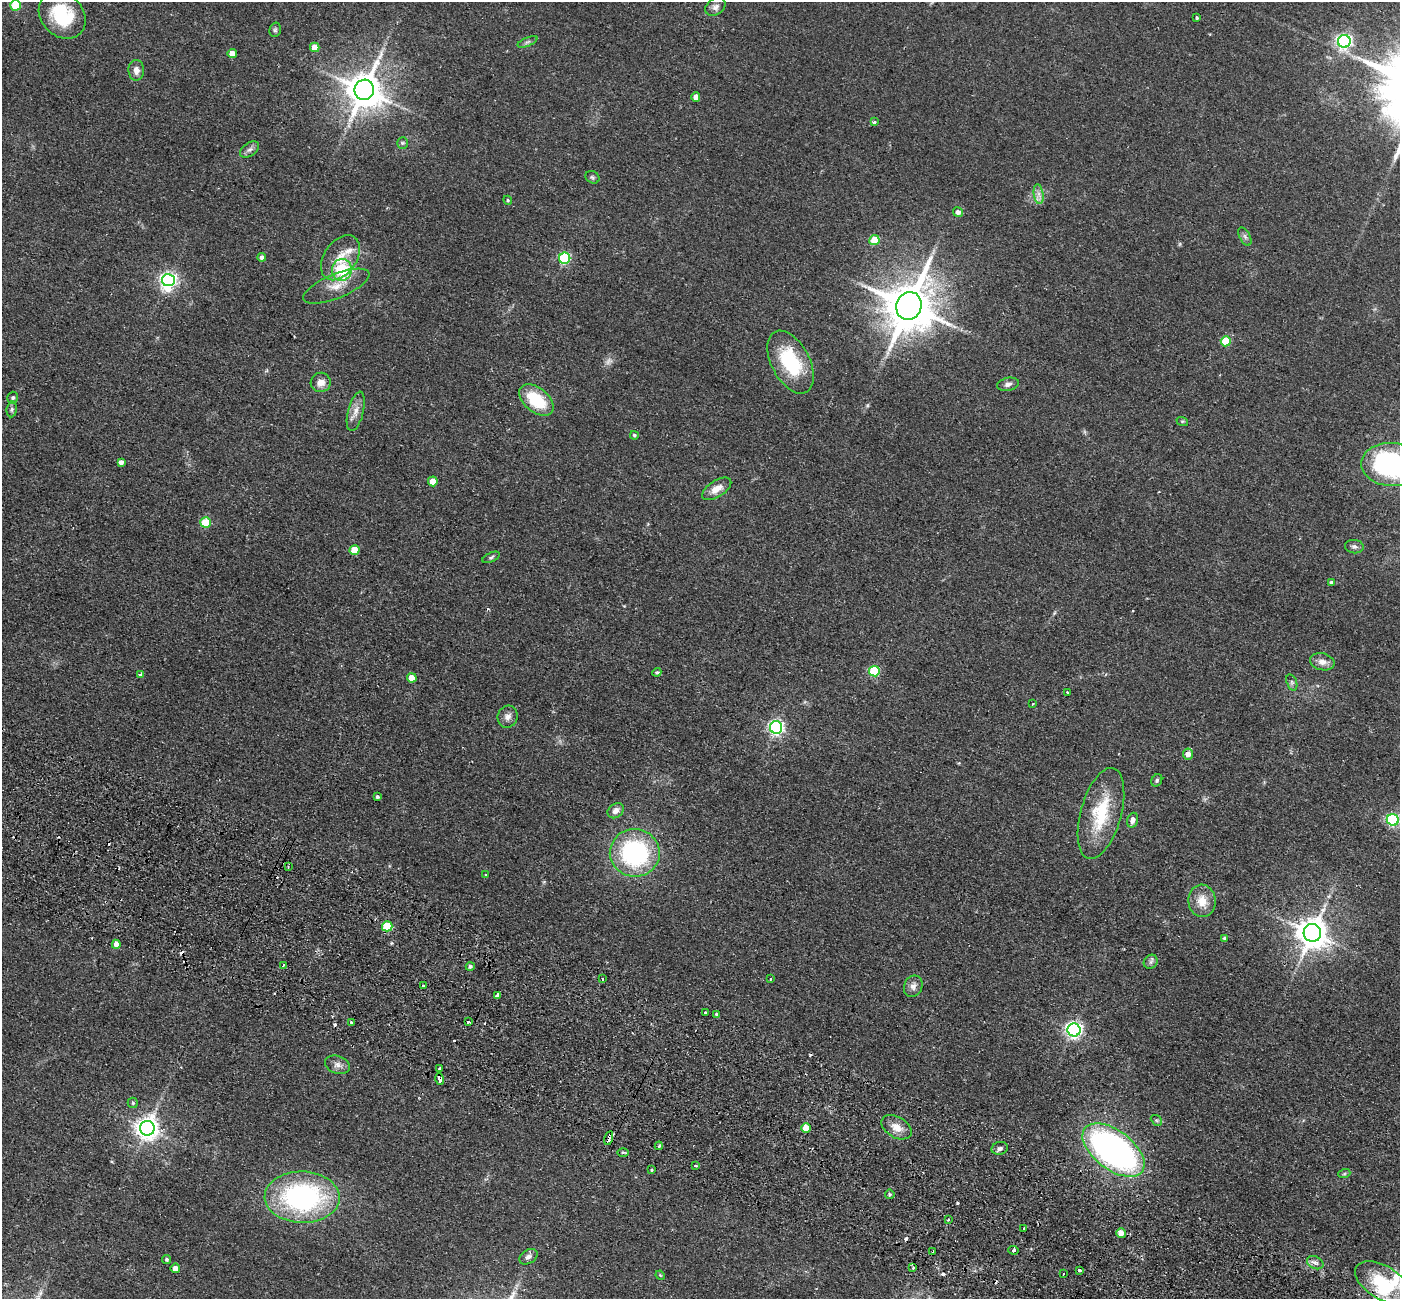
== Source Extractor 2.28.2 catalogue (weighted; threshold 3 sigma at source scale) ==
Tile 6 of 4 x 4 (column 2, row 2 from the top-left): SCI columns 1425-2822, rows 2922-4218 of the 5645 x 5710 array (HDU 1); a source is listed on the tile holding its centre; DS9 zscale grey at full resolution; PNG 1402 x 1301 px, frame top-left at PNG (2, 2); each listed source drawn as its Kron ellipse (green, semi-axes under 4 px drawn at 4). Shown black and unused: <1% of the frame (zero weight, under 2 of 3 exposures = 3% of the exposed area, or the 3 px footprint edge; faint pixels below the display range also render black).
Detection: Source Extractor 2.28.2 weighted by HDU 2 'WHT'; one run over the whole footprint, this tile lists its part. Background 0.0602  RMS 0.0078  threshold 0.0353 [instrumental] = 3 sigma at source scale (4.5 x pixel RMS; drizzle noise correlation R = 1.50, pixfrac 1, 0.05/0.05 arcsec/px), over >= 5 px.
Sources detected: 138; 1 too faint to see at this stretch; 3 inside a brighter object's white glare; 15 cosmic-ray / hot-pixel residue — neither listed nor drawn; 2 inside a brighter listed object's ellipse — not listed separately; the other 117 listed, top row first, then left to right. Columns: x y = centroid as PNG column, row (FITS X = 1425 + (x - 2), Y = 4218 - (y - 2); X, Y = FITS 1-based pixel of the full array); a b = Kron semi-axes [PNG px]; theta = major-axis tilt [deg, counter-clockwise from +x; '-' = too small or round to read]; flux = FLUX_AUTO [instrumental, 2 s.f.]
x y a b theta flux
16 5 5 5 - 38
715 7 11 8 35 3.4
62 15 26 21 -45 41
1197 18 3 3 - 1.3
275 30 7 5 75 1.5
1344 41 6 6 - 220
528 42 11 4 22 1.8
315 47 5 4 - 11
232 53 4 4 - 9
136 70 10 8 -89 4.9
364 90 10 9 - 2000
696 97 4 4 - 5.6
874 122 3 3 - 2.4
403 143 5 5 - 1.2
250 149 10 6 35 2.9
592 177 7 6 - 1.6
1039 194 10 5 -82 3.5
508 200 4 4 - 0.89
958 212 5 4 - 3.2
1245 237 10 5 -63 2.1
874 240 5 5 - 27
262 257 4 4 - 2.9
340 258 25 16 55 16
565 258 5 5 - 80
342 270 11 10 - 36
168 280 6 6 - 260
336 286 35 12 22 14
909 306 14 12 67 3900
1226 341 5 5 - 29
791 362 34 19 -62 52
321 382 10 9 - 6.3
1008 384 11 6 13 3
13 398 6 5 - 1.3
536 400 20 12 -39 33
12 409 8 5 84 1.7
356 411 20 7 76 6.5
1182 421 6 4 -17 0.98
634 435 4 4 - 1.1
121 462 4 4 - 3.7
1391 464 30 21 -3 120
433 481 5 5 - 12
717 489 16 8 33 8.2
205 522 5 5 - 32
1354 547 9 6 -6 2.5
355 550 5 5 - 19
491 557 9 4 24 1.5
1331 582 4 3 - 1.1
1322 662 12 8 -13 5.4
874 671 5 5 - 57
657 672 4 3 - 1.3
140 674 4 4 - 1.4
412 678 5 4 - 13
1292 682 8 5 -71 1.6
1067 692 4 3 - 0.97
1033 704 3 2 - 0.57
508 717 11 10 - 4.3
776 727 6 6 - 210
1188 754 5 5 - 5.9
1157 780 6 5 - 1.3
377 797 4 3 - 1.4
616 811 9 7 36 4.6
1101 813 47 20 74 41
1133 820 7 5 73 3.8
1393 820 6 5 - 100
635 853 25 24 - 100
288 867 3 3 - 0.72
486 875 3 3 - 0.65
1202 901 16 13 -84 12
387 926 5 5 - 36
1312 933 9 9 - 1300
1225 938 4 4 - 1.9
116 944 4 4 - 5.8
1151 962 7 6 - 2.3
283 965 3 3 - 4.8
470 967 4 4 - 1.9
602 979 3 3 - 1
770 979 3 2 - 0.62
423 986 3 2 - 1.2
913 986 11 9 68 4.2
498 995 4 3 - 14
705 1013 3 3 - 2.5
716 1014 3 3 - 1.6
468 1022 4 3 - 3.3
351 1023 3 3 - 2.2
1074 1030 6 6 - 280
337 1065 13 8 -17 4.4
440 1069 3 3 - 14
440 1079 6 3 -72 17
133 1103 5 5 - 1.2
1156 1120 6 4 -43 1.2
896 1127 16 10 -30 8.7
147 1128 7 7 - 610
806 1128 5 5 - 15
609 1138 7 3 76 9.7
659 1146 4 3 - 0.96
1000 1148 8 6 14 2.5
1114 1150 36 19 -37 270
623 1152 5 3 - 1
696 1166 3 3 - 1.3
652 1170 3 2 - 0.84
1344 1174 6 4 19 0.98
890 1194 5 5 - 1.4
302 1197 37 25 -1 140
948 1220 4 3 - 0.84
1024 1228 3 3 - 1.8
1121 1233 5 5 - 10
1014 1250 5 4 - 1.7
933 1252 2 2 - 0.79
528 1257 10 6 32 3.2
167 1260 5 4 - 1.4
1315 1263 9 6 -27 3.1
175 1268 4 4 - 5.5
913 1268 4 3 - 1.3
1079 1270 3 3 - 2.5
1063 1274 2 2 - 0.67
660 1275 5 3 - 0.7
1383 1283 31 16 -31 40
Overlapping masked pixels (flux is a lower limit): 4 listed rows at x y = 387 926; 440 1079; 806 1128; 609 1138
Isophote crosses this tile's border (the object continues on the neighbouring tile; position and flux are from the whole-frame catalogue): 3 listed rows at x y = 16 5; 1391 464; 1393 820